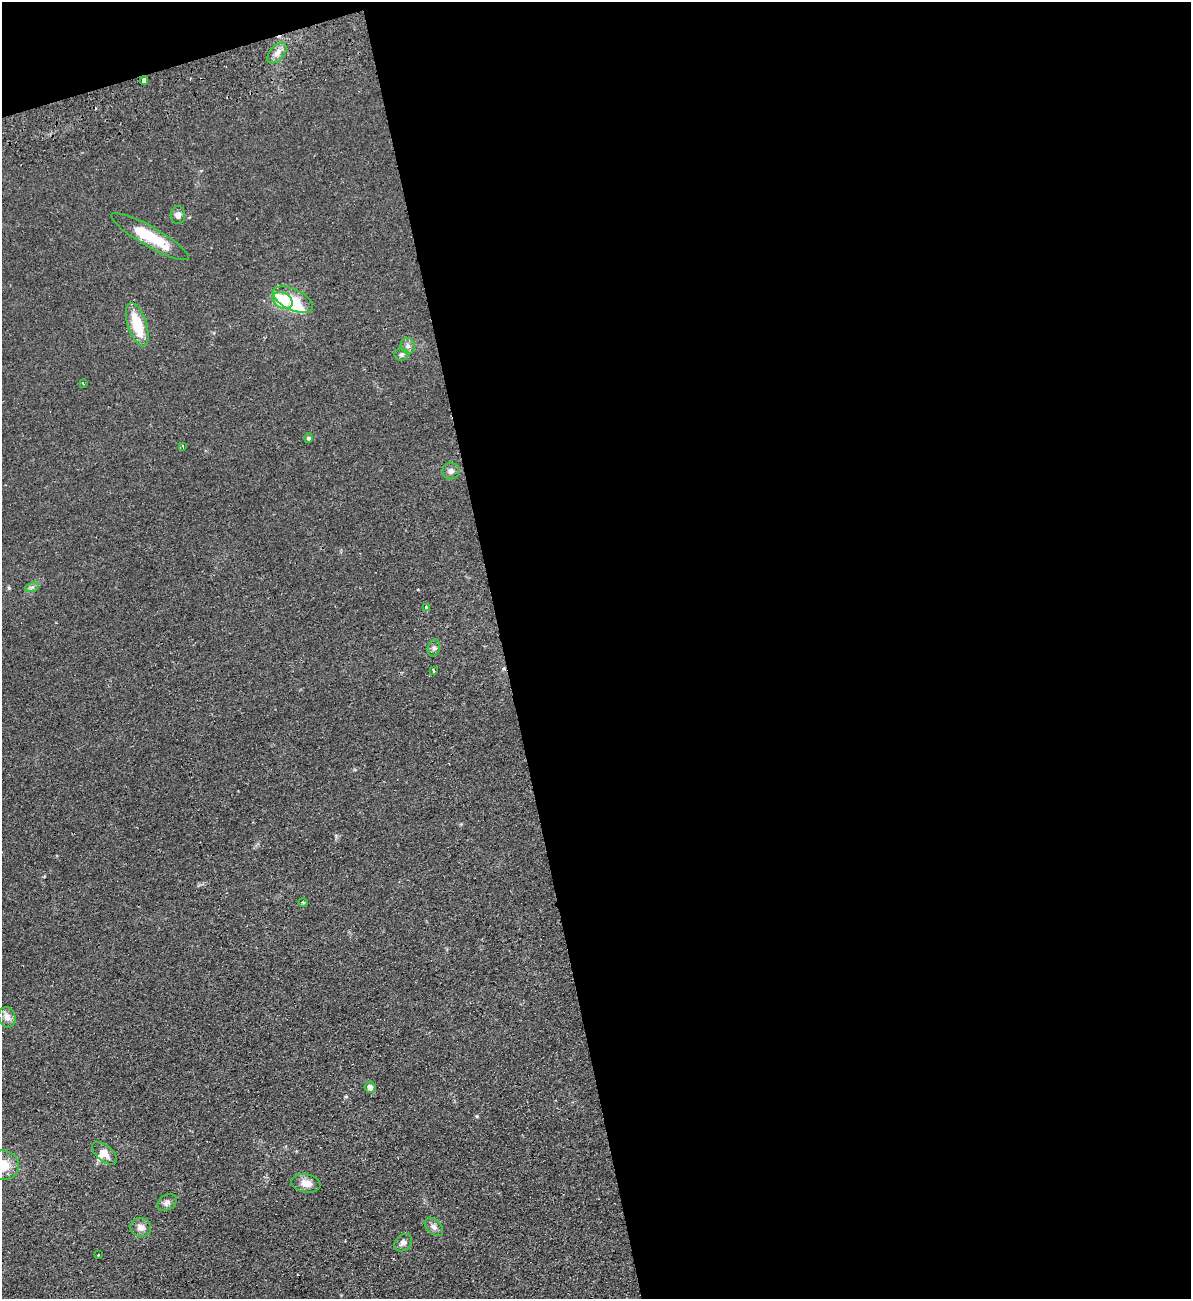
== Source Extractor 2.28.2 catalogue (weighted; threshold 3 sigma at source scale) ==
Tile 4 of 4 x 4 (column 4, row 1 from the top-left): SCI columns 3732-4920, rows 3948-5244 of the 5207 x 5300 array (HDU 1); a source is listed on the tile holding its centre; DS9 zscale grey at full resolution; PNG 1193 x 1301 px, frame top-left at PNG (2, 2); each listed source drawn as its Kron ellipse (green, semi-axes under 4 px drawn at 4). Shown black and unused: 59% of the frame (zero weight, under 2 of 3 exposures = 3% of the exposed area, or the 3 px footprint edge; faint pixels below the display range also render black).
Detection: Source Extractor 2.28.2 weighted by HDU 2 'WHT'; one run over the whole footprint, this tile lists its part. Background 0.0587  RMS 0.009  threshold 0.0405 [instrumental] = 3 sigma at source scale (4.5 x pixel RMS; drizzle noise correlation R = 1.50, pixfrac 1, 0.05/0.05 arcsec/px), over >= 5 px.
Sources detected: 34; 2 inside a brighter object's white glare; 3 cosmic-ray / hot-pixel residue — neither listed nor drawn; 1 inside a brighter listed object's ellipse — not listed separately; the other 28 listed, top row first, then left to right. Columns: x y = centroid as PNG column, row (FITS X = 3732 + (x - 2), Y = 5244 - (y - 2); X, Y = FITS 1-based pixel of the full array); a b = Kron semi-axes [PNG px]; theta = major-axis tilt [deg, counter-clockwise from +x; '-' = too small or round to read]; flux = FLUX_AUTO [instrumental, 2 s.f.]
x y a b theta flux
277 53 12 7 49 5.1
144 81 4 3 - 110
178 215 9 7 -85 4.3
150 237 44 10 -30 32
283 300 10 7 -27 46
293 300 22 10 -25 14
137 325 22 9 -71 28
408 346 8 7 - 3.2
401 354 7 6 - 2
83 383 3 2 - 2
309 438 4 4 - 2.2
183 446 4 3 - 0.78
451 471 8 8 - 3.6
32 587 7 4 18 2
426 608 3 3 - 4.8
434 648 8 6 76 2.3
434 671 4 2 - 0.87
303 902 5 3 - 0.76
7 1017 10 8 -74 5.6
370 1087 5 5 - 5.5
105 1153 15 8 -41 6.3
4 1165 15 14 - 15
306 1183 15 9 -10 7.7
167 1203 10 7 34 3.4
141 1227 10 9 - 5.1
434 1227 11 7 -44 3.6
403 1243 10 7 42 3.5
98 1255 3 3 - 0.92
Overlapping masked pixels (flux is a lower limit): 1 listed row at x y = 144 81
Isophote crosses this tile's border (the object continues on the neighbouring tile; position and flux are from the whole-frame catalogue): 1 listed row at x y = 4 1165
Unlisted compact peaks at least as high as the median listed source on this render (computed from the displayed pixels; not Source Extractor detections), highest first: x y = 477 1116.